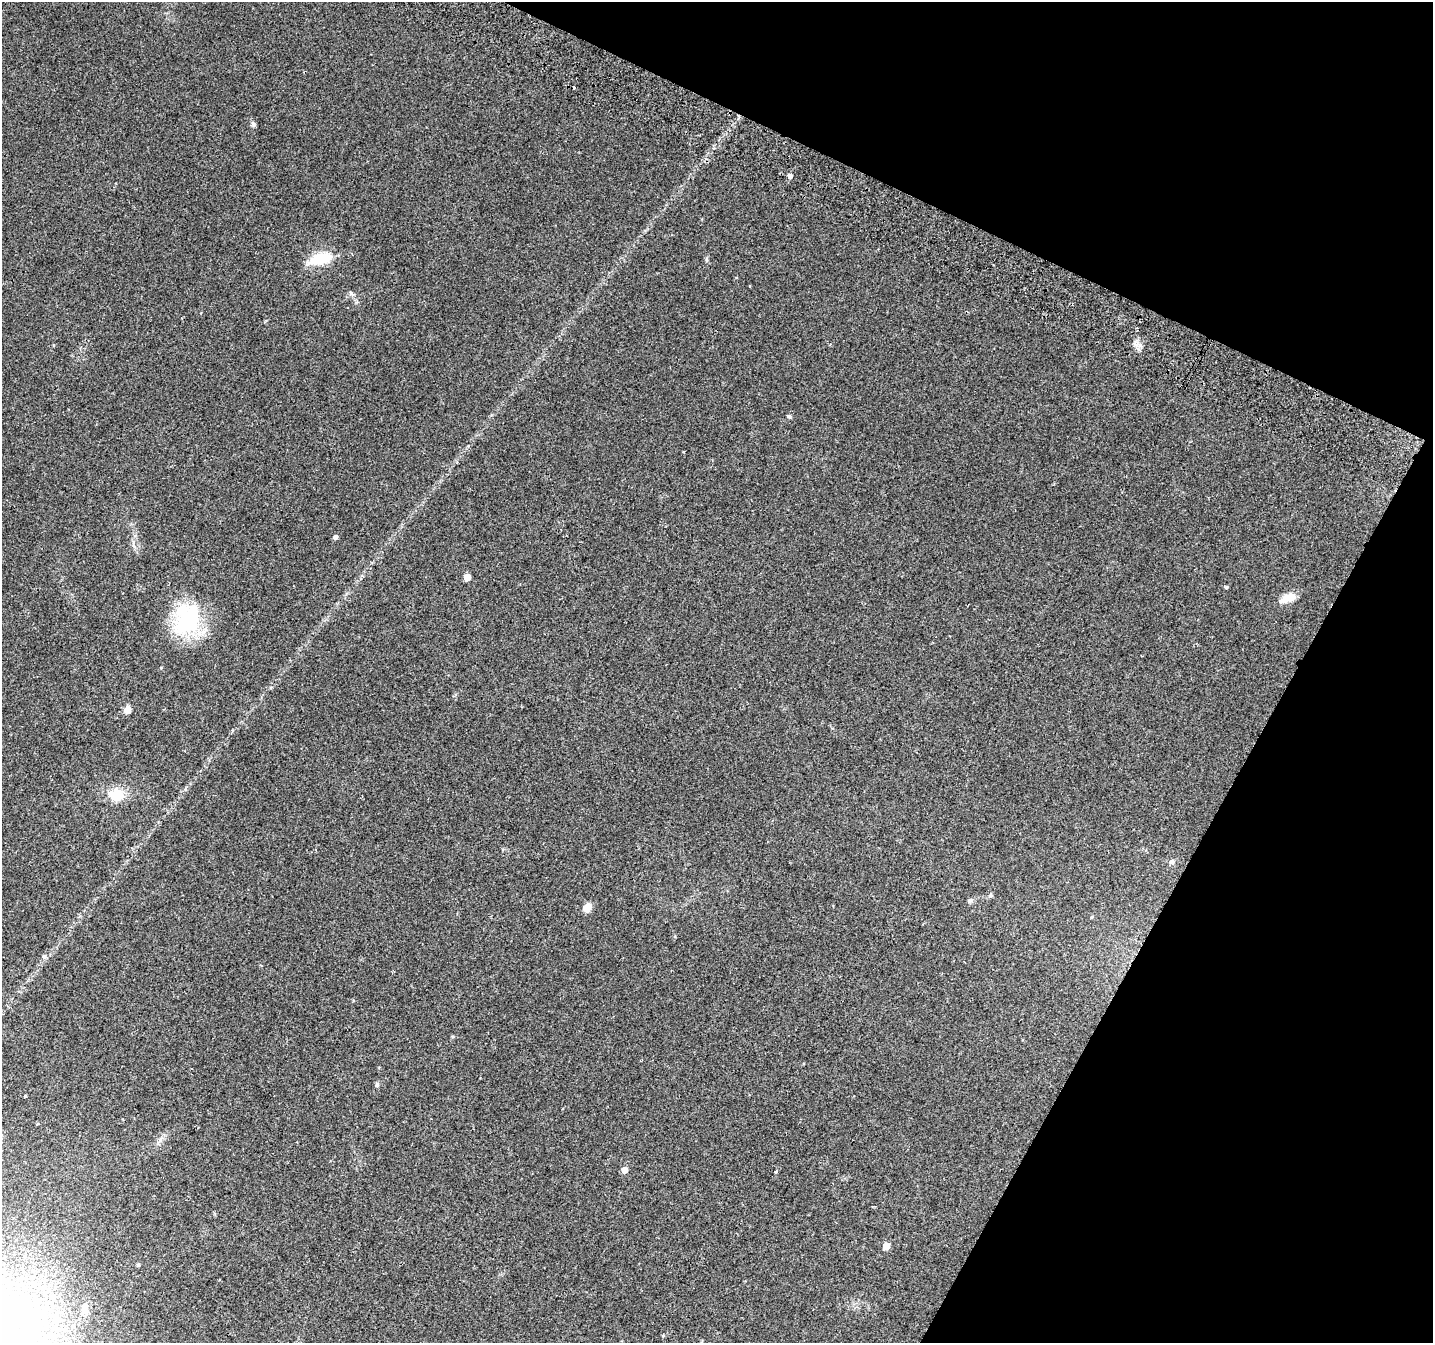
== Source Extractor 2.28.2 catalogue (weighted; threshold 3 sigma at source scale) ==
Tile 8 of 4 x 4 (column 4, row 2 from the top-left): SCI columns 4331-5761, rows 3003-4343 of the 5790 x 5939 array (HDU 1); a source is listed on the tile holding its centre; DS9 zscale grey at full resolution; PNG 1435 x 1345 px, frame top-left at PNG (2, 2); no overlay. Shown black and unused: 23% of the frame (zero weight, under 2 of 3 exposures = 3% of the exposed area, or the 3 px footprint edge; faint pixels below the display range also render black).
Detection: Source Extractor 2.28.2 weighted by HDU 2 'WHT'; one run over the whole footprint, this tile lists its part. Background 0.0882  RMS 0.0083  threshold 0.0372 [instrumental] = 3 sigma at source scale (4.5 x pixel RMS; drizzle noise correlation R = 1.50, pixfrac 1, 0.0396/0.0396 arcsec/px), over >= 5 px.
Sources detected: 27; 1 inside a brighter object's white glare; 1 cosmic-ray / hot-pixel residue — not listed; the other 25 listed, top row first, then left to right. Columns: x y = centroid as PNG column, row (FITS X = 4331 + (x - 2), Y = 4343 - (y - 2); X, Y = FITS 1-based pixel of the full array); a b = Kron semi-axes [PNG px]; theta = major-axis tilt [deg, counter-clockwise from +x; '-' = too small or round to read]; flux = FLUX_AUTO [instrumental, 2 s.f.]
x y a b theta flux
253 124 7 5 -69 1.7
790 176 5 5 - 3.3
320 259 31 12 14 22
351 293 6 5 - 1.6
789 416 5 4 - 1.4
684 452 3 3 - 2.3
335 537 5 4 - 2.7
467 577 5 5 - 13
1226 587 4 4 - 0.96
1288 598 16 8 18 13
188 623 47 30 54 61
127 710 8 7 - 5.8
116 795 18 15 -9 18
1171 862 7 6 - 2
990 895 7 5 1 1.4
970 900 7 5 31 1.7
587 907 9 7 56 8.6
1092 917 5 4 - 0.78
44 956 6 5 - 1.8
377 1085 6 5 - 1.5
25 1096 3 2 - 0.64
624 1170 5 5 - 6.6
776 1171 3 3 - 1.7
886 1246 5 5 - 12
84 1308 15 8 88 6